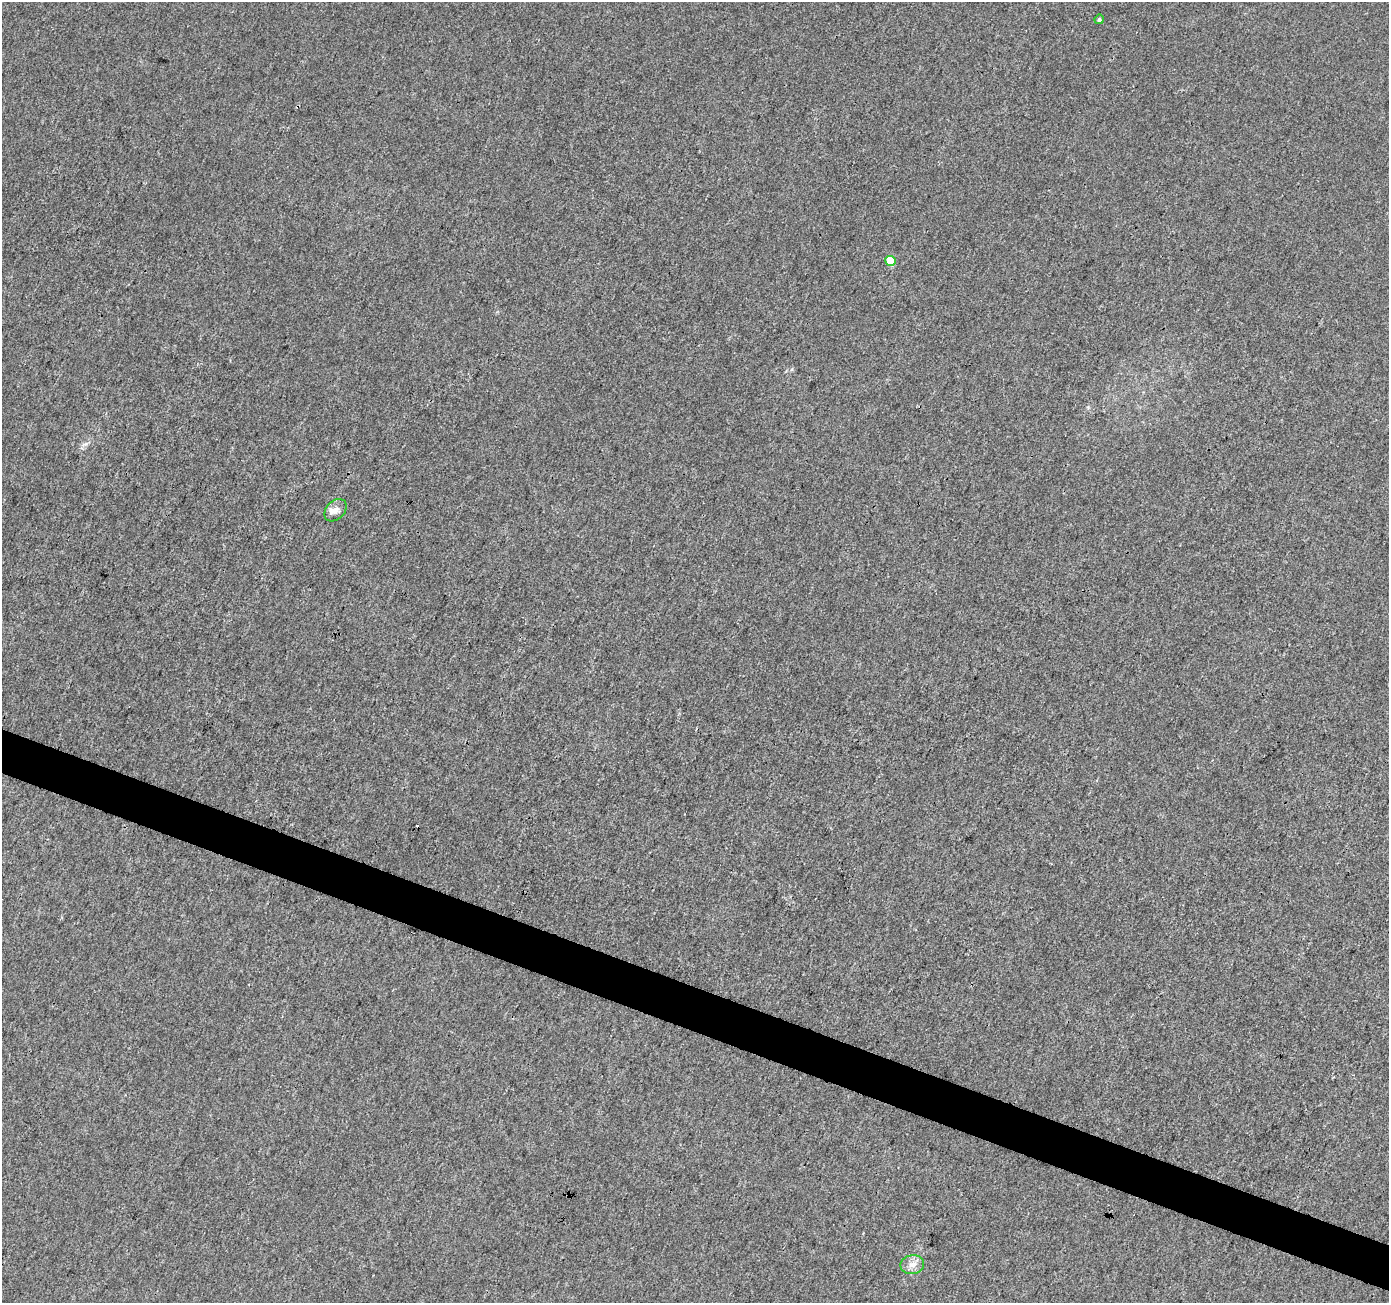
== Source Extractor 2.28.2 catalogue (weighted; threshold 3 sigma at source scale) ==
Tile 6 of 4 x 4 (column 2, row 2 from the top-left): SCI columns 1395-2781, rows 2814-4114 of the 5565 x 5694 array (HDU 1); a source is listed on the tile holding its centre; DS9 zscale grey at full resolution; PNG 1391 x 1305 px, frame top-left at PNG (2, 2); each listed source drawn as its Kron ellipse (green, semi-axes under 4 px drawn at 4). Shown black and unused: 3% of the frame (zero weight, under 3 of 4 exposures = <1% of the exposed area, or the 3 px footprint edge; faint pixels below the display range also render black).
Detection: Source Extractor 2.28.2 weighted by HDU 2 'WHT'; one run over the whole footprint, this tile lists its part. Background 0.00203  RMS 0.0032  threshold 0.0146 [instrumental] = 3 sigma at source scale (4.5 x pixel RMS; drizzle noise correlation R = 1.50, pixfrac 1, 0.0396/0.0396 arcsec/px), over >= 5 px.
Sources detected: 5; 1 cosmic-ray / hot-pixel residue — neither listed nor drawn; the other 4 listed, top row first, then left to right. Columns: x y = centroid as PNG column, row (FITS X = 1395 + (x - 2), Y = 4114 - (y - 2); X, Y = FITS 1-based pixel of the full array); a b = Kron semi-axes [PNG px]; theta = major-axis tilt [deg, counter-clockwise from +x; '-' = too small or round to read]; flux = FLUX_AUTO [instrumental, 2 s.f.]
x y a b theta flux
1099 19 5 4 - 0.68
890 261 5 5 - 9.4
336 510 13 9 46 2.2
912 1265 12 9 11 2.4
Overlapping masked pixels (flux is a lower limit): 1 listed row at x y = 890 261